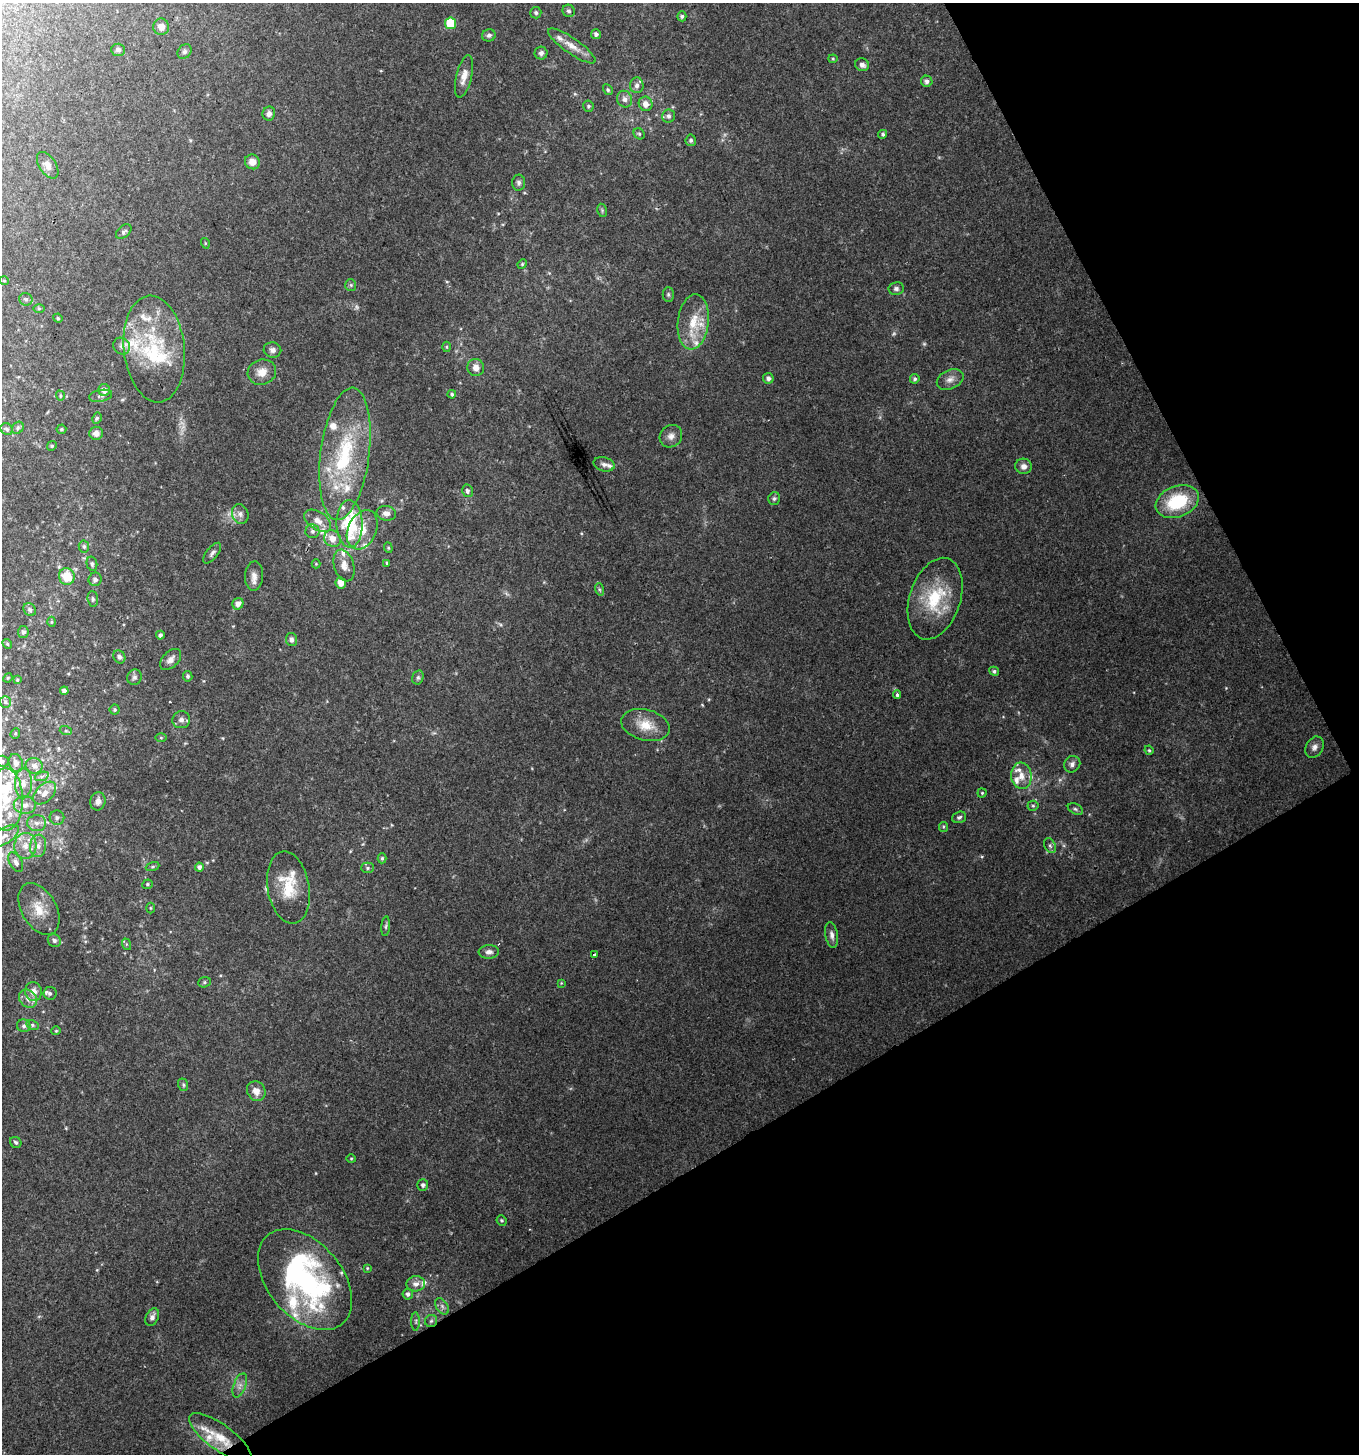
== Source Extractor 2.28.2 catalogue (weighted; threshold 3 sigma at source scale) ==
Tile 12 of 4 x 4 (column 4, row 3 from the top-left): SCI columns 4239-5595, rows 1453-2904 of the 5702 x 5811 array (HDU 1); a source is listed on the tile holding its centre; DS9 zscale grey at full resolution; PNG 1361 x 1456 px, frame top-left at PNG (2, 3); each listed source drawn as its Kron ellipse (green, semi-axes under 4 px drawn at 4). Shown black and unused: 28% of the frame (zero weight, under 2 of 3 exposures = <1% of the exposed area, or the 3 px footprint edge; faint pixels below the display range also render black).
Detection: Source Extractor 2.28.2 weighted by HDU 2 'WHT'; one run over the whole footprint, this tile lists its part. Background 0.068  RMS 0.0055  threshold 0.0245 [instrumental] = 3 sigma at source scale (4.5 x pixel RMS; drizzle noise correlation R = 1.50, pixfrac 1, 0.0396/0.0396 arcsec/px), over >= 5 px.
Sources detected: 210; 2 too faint to see at this stretch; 2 inside a brighter object's white glare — neither listed nor drawn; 32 inside a brighter listed object's ellipse — not listed separately; the other 174 listed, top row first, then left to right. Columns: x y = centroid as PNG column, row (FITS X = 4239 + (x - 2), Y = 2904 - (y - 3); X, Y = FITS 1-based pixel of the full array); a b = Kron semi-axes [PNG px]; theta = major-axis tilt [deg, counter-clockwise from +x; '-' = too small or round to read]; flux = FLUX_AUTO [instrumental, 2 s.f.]
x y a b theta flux
569 11 6 6 - 1.3
536 13 6 5 - 1.1
682 16 5 4 - 1.2
450 23 6 5 - 21
161 27 8 8 - 3.3
596 34 5 5 - 1.5
489 35 7 6 - 1.3
572 46 28 7 -35 6.7
118 50 7 6 - 1.5
184 52 8 6 47 1.5
541 53 6 6 - 1.7
833 59 4 4 - 0.55
862 65 7 6 - 2.6
464 76 22 7 76 5.2
927 81 6 5 - 2.2
637 85 8 7 - 2.2
608 90 5 4 - 0.85
625 99 8 7 - 2.7
646 104 7 6 - 3.9
588 106 6 5 - 0.94
269 114 7 6 - 2.2
668 116 6 6 - 1.7
639 134 6 5 - 0.97
883 134 5 4 - 0.86
691 140 6 5 - 1.3
252 162 7 7 - 4.2
48 165 15 8 -57 3
519 183 8 6 -89 1.7
602 210 7 4 -80 0.84
124 232 9 5 41 1.6
205 243 5 3 - 0.47
522 264 5 4 - 0.62
4 281 5 3 - 0.46
351 285 6 5 - 0.93
896 289 8 6 10 1.6
668 294 7 5 90 1.1
26 299 6 6 - 1.3
39 308 6 4 0 0.67
58 318 5 4 - 0.63
693 322 27 15 84 16
122 346 9 8 - 2.2
447 347 5 3 - 0.63
154 349 53 30 -84 43
272 350 9 7 -13 2.3
476 368 9 8 - 3.5
262 372 14 12 18 5.8
768 378 5 5 - 1.9
915 379 5 4 - 1
950 379 14 9 25 3.7
104 390 6 6 - 3.7
452 394 4 4 - 0.85
60 396 5 4 - 0.73
101 396 12 5 11 1.7
97 418 6 4 62 1
18 428 6 5 - 1.1
7 429 6 5 - 1.1
61 429 5 5 - 0.89
96 433 7 6 - 2.8
671 436 12 10 44 3.4
52 446 5 4 - 0.71
345 454 66 24 83 53
604 464 10 7 -15 2.1
1024 466 8 7 - 2.8
467 491 6 5 - 1.7
774 499 6 5 - 1.1
1177 502 22 15 21 32
386 513 10 7 -11 3.1
240 514 10 8 -67 2.6
318 521 15 9 -33 5.3
349 524 24 13 -89 34
362 530 20 14 65 11
312 531 7 7 - 1.7
332 539 9 8 - 6
84 546 6 5 - 1.1
388 548 5 4 - 0.8
212 553 12 5 51 1.8
387 563 4 4 - 0.73
92 564 7 5 -77 1.3
316 564 4 4 - 0.53
344 565 16 10 -73 5.1
67 576 8 8 - 12
254 576 15 9 88 3.9
95 579 7 6 - 1.9
341 583 5 5 - 5.2
599 589 6 4 -71 0.9
93 599 8 5 -86 1.2
935 599 42 25 72 31
238 604 6 5 - 3.1
30 610 7 5 -44 1.6
52 622 5 3 - 0.52
23 632 6 5 - 1.6
160 635 4 4 - 1.4
291 640 6 5 - 1.9
7 644 5 4 - 0.76
119 657 7 5 -57 1.4
171 659 13 7 45 3.3
994 671 5 4 - 1.1
188 676 5 5 - 1.1
134 677 8 7 - 1.6
418 677 7 5 75 1.2
8 678 5 4 - 0.57
17 680 4 4 - 0.73
64 691 4 4 - 1.8
897 694 4 3 - 1.1
5 702 6 5 - 1.1
115 710 5 5 - 0.85
181 720 9 8 - 2.6
645 725 25 15 -15 12
66 731 6 4 -18 0.69
15 733 5 4 - 0.76
161 738 6 4 0 0.61
1314 747 11 8 59 2.8
1149 750 5 4 - 0.65
2 761 6 5 - 1.2
16 763 9 7 -72 3.2
1072 764 9 7 48 2.3
34 766 8 8 - 3.1
42 776 7 4 19 1.2
1021 776 13 10 -82 5.8
23 783 15 8 89 5.1
45 793 13 8 44 4.4
982 793 4 4 - 0.64
6 799 31 17 -90 26
98 801 9 7 76 3.3
25 805 11 8 -3 3.7
1033 806 5 5 - 0.89
1075 809 8 5 -27 1.3
959 817 7 5 20 1.3
57 818 7 7 - 1.9
37 823 9 8 - 3.2
943 827 5 4 - 0.77
4 836 17 8 33 5.3
25 846 13 11 87 6.3
38 846 11 8 82 3.7
1050 846 8 5 -63 1.7
382 858 5 4 - 0.82
16 862 10 6 -60 2.4
153 867 7 3 19 0.78
199 867 4 4 - 1.9
368 868 6 5 - 1
147 884 5 5 - 0.87
288 888 36 21 -80 19
150 908 5 3 - 0.53
39 909 28 17 -60 12
386 926 10 4 85 1.1
832 935 13 6 -80 2.5
54 940 7 6 - 1.7
126 944 6 4 -72 0.69
489 952 10 6 5 2.4
594 954 3 2 - 0.48
204 982 6 5 - 0.94
561 983 4 4 - 0.48
33 991 9 8 - 4
50 993 6 6 - 1.6
28 999 10 8 -46 3.5
32 1025 6 4 -27 1
24 1026 7 6 - 1.4
56 1031 4 4 - 0.59
183 1085 6 5 - 1
256 1091 10 9 - 5
16 1142 6 5 - 1.3
351 1158 5 3 - 0.58
423 1185 6 5 - 1.6
502 1220 5 5 - 0.79
367 1268 4 4 - 0.57
305 1280 58 37 -50 120
416 1284 9 7 4 3.1
408 1294 5 5 - 1.7
442 1306 9 5 -55 2
152 1317 9 6 64 2.3
416 1321 9 4 90 1.2
431 1321 6 6 - 1.2
240 1385 12 6 70 2.8
220 1437 37 13 -36 15
Overlapping masked pixels (flux is a lower limit): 1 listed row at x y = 220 1437
Isophote crosses this tile's border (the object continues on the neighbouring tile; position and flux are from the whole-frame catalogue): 3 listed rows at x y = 2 761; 6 799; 4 836